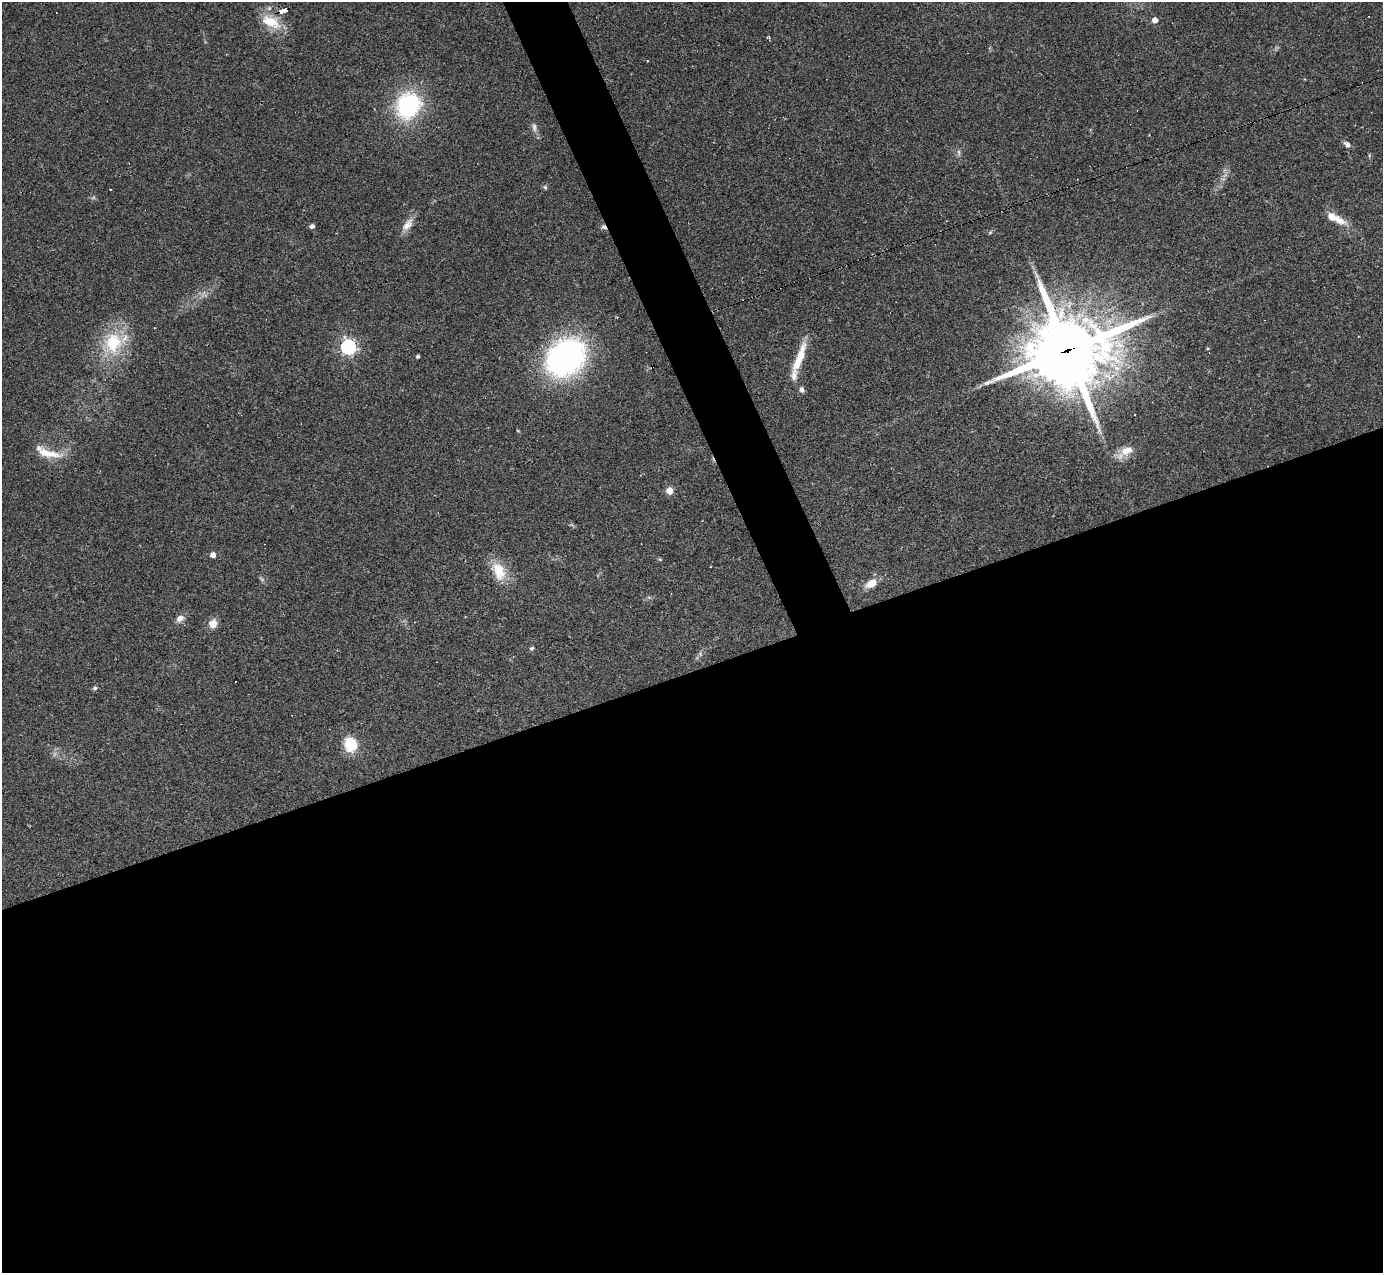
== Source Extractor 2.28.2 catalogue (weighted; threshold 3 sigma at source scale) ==
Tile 15 of 4 x 4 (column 3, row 4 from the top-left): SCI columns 2761-4141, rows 277-1547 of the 5521 x 5508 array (HDU 1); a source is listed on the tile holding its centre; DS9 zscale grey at full resolution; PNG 1385 x 1275 px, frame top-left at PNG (2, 2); no overlay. Shown black and unused: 50% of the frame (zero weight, under 2 of 3 exposures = <1% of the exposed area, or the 3 px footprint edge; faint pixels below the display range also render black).
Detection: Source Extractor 2.28.2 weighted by HDU 2 'WHT'; one run over the whole footprint, this tile lists its part. Background 0.0849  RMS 0.0059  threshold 0.0267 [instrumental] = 3 sigma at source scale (4.5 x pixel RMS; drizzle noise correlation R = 1.50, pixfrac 1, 0.05/0.05 arcsec/px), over >= 5 px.
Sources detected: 45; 5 cosmic-ray / hot-pixel residue — not listed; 4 inside a brighter listed object's ellipse — not listed separately; the other 36 listed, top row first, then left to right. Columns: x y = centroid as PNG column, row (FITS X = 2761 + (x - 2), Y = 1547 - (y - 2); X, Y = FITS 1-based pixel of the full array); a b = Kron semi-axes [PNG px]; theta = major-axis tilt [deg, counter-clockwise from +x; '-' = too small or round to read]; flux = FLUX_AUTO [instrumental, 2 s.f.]
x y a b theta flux
283 11 8 4 18 70
1369 17 2 2 - 0.37
1155 20 5 4 - 4.2
271 22 27 14 -26 15
768 37 4 4 - 0.77
647 61 3 2 - 0.52
408 106 23 19 60 69
534 127 11 6 -80 2.3
1347 144 9 5 -34 2.1
959 152 8 4 -81 1.3
545 187 6 5 - 1
110 189 3 3 - 1.4
1339 220 21 10 -29 7.5
407 225 20 9 52 5.6
312 226 5 4 - 1.6
154 328 2 2 - 0.52
113 343 32 25 86 31
348 347 6 6 - 160
1208 348 5 4 - 0.67
1067 350 31 26 17 4200
418 356 3 3 - 0.97
800 356 42 10 74 14
565 357 34 27 41 170
802 390 7 5 -79 1.9
1126 451 18 11 22 7.8
48 453 38 11 -13 12
669 491 5 5 - 12
213 555 4 4 - 4.6
660 559 6 4 -3 0.67
499 571 24 14 -71 15
871 583 14 8 36 7.4
180 618 10 7 31 3.2
213 624 9 8 - 5.8
531 648 6 4 16 0.81
95 688 6 5 - 1
350 744 15 12 -76 16
Overlapping masked pixels (flux is a lower limit): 3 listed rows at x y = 283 11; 271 22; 1067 350